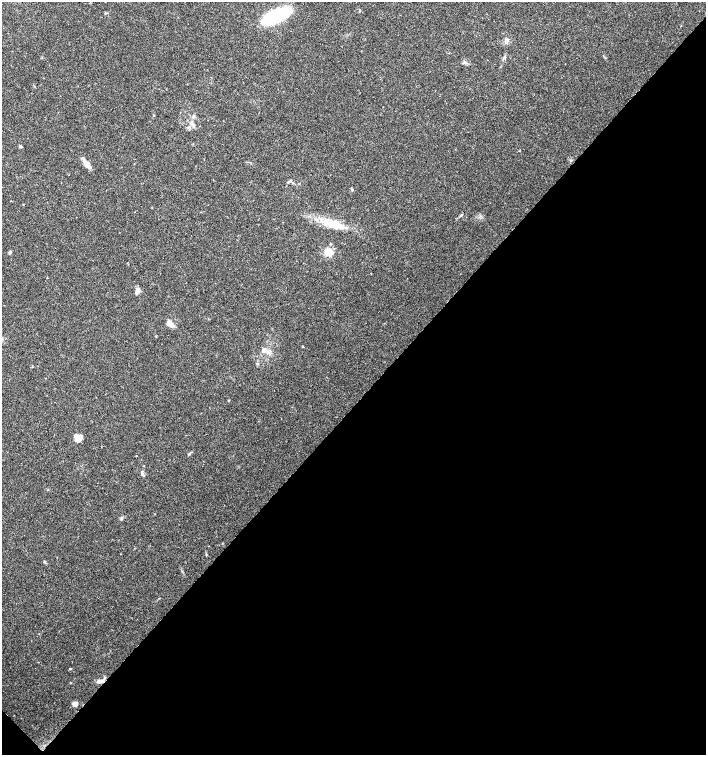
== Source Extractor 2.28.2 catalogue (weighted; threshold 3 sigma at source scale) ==
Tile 15 of 4 x 4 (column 3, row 4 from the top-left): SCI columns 2977-4384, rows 4-1508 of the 6020 x 6026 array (HDU 1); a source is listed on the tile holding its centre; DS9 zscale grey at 2 x 2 block average (1 PNG px = mean of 2 x 2 image px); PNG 708 x 757 px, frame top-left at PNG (2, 2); no overlay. Shown black and unused: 47% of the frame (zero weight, under 3 of 4 exposures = <1% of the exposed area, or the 3 px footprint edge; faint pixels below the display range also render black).
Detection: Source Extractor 2.28.2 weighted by HDU 2 'WHT'; one run over the whole footprint, this tile lists its part. Background 0.0333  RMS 0.0033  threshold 0.0149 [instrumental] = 3 sigma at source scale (4.5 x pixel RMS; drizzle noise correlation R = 1.50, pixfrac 1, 0.0396/0.0396 arcsec/px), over >= 5 px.
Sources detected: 27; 2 inside a brighter listed object's ellipse — not listed separately; the other 25 listed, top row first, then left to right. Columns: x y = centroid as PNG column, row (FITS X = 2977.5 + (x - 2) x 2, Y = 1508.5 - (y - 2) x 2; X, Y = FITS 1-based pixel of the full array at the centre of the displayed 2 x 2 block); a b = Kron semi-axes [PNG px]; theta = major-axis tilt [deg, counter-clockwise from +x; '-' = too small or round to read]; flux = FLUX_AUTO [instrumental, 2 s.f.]
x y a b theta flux
275 16 26 9 23 94
154 115 2 2 - 0.46
188 127 3 2 - 0.67
20 147 4 3 - 1.2
88 165 11 6 -48 5.4
289 182 6 3 37 1
352 190 3 3 - 0.95
461 215 5 2 - 0.65
335 225 21 9 -21 15
330 244 2 2 - 0.75
10 252 4 3 - 1.2
328 252 3 3 - 33
371 273 2 2 - 0.34
138 291 7 6 - 3.1
169 323 8 5 38 3
264 350 6 4 23 2.2
257 364 4 3 - 0.94
229 400 3 2 - 0.42
77 437 8 6 13 7.2
189 454 4 2 - 0.74
142 474 5 4 - 1.4
206 554 3 2 - 0.54
70 669 3 2 - 0.59
100 681 8 4 2 3.3
75 704 6 4 15 2.9
Overlapping masked pixels (flux is a lower limit): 1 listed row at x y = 100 681
Diffuse or blended objects may show on this block-average render without a row.